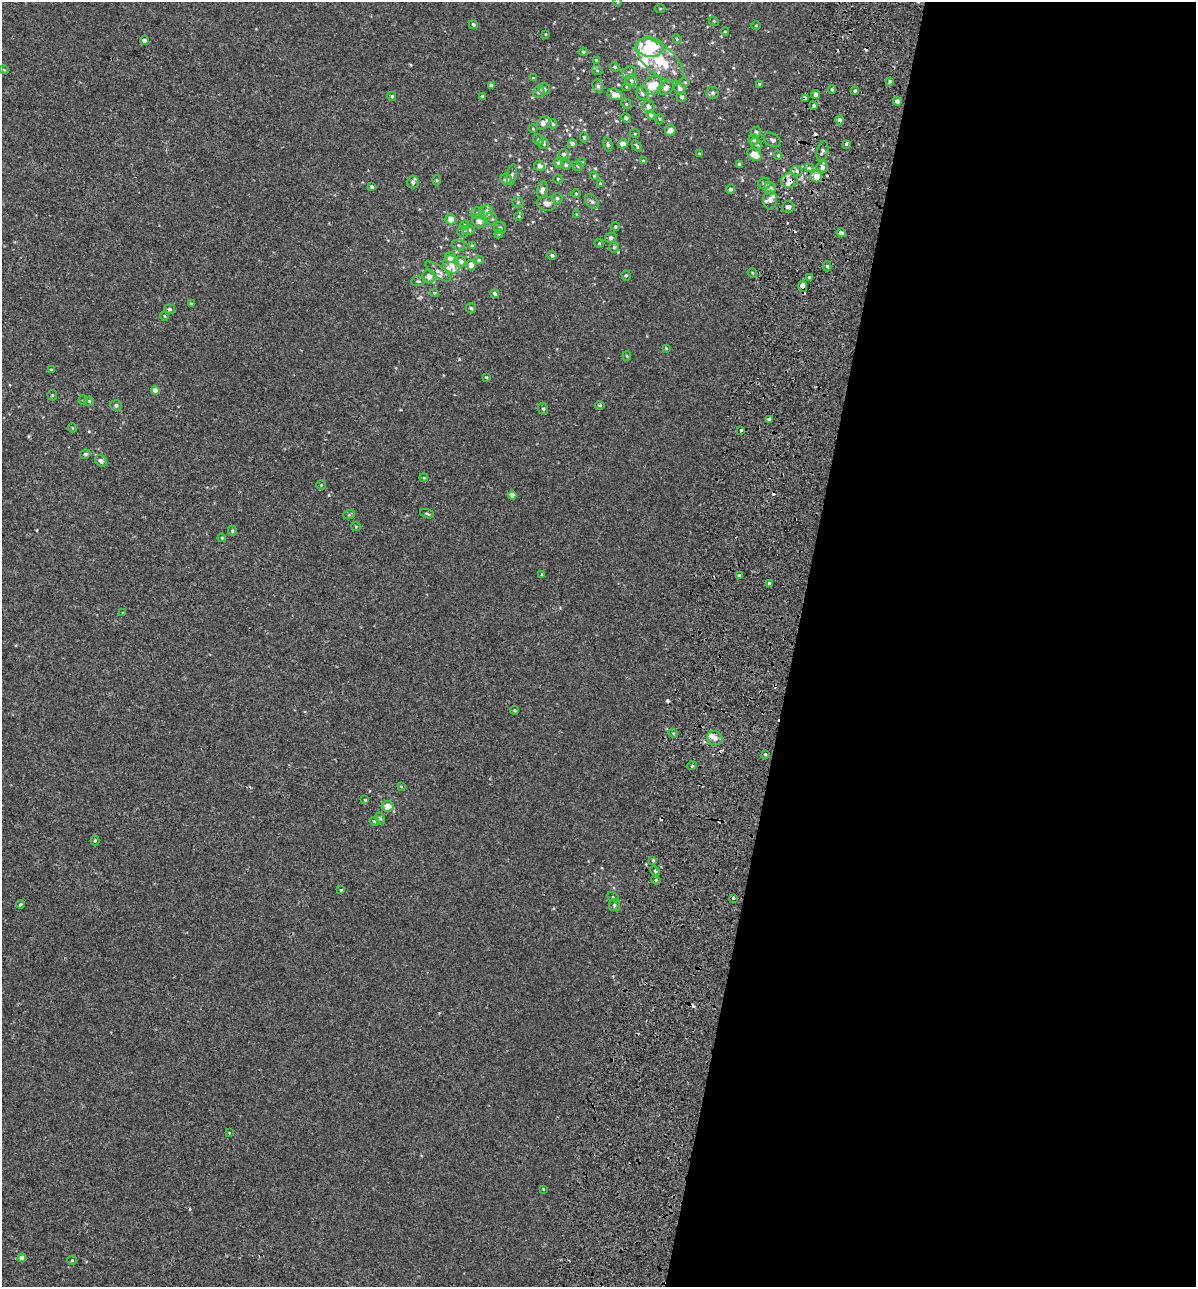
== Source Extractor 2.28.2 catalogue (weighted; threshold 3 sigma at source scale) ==
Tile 12 of 4 x 4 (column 4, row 3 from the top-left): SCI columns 3980-5173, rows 1443-2727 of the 5628 x 5448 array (HDU 1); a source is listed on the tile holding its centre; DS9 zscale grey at full resolution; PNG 1198 x 1289 px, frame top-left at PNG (2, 2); each listed source drawn as its Kron ellipse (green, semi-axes under 4 px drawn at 4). Shown black and unused: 34% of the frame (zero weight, under 2 of 3 exposures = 11% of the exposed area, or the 3 px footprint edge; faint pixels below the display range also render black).
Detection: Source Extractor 2.28.2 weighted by HDU 2 'WHT'; one run over the whole footprint, this tile lists its part. Background 3.74e-04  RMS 0.0032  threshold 0.0146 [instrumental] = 3 sigma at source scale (4.5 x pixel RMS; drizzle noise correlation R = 1.50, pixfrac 1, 0.0396/0.0396 arcsec/px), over >= 5 px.
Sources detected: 221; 13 cosmic-ray / hot-pixel residue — neither listed nor drawn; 17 inside a brighter listed object's ellipse — not listed separately; the other 191 listed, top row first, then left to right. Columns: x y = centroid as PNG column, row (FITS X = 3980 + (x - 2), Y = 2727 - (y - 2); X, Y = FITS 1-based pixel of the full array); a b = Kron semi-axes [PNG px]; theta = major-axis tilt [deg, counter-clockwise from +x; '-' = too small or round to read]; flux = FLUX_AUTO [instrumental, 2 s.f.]
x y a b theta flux
618 2 5 3 - 0.27
660 9 5 3 - 0.32
714 21 5 4 - 0.31
473 25 4 4 - 0.6
756 25 4 3 - 0.22
725 31 4 3 - 0.21
545 34 4 3 - 0.24
677 39 5 3 - 0.29
144 41 4 4 - 0.86
650 47 13 10 -10 14
583 52 4 3 - 0.47
596 60 4 3 - 0.27
660 60 29 14 -40 12
615 67 5 4 - 0.36
4 70 5 3 - 0.26
597 70 5 3 - 0.29
629 73 7 6 - 0.85
533 78 3 3 - 0.25
631 80 6 5 - 0.84
685 82 4 4 - 0.34
890 82 3 3 - 2.1
759 84 3 2 - 0.4
491 85 4 4 - 0.97
598 86 6 5 - 0.86
652 86 11 8 33 6.1
626 87 4 3 - 0.22
666 88 8 6 41 1.8
544 89 6 5 - 0.88
680 89 6 5 - 1.1
832 89 4 4 - 0.44
855 91 4 4 - 0.46
539 92 6 6 - 0.74
643 93 7 6 - 0.98
713 93 6 5 - 0.78
615 95 8 5 -16 2.5
816 95 4 4 - 1.6
392 96 4 4 - 0.47
483 96 4 3 - 0.4
682 97 5 4 - 0.6
805 98 3 3 - 3.5
897 101 4 4 - 1.3
626 104 5 4 - 0.44
648 106 6 6 - 1.5
813 106 3 3 - 2.5
651 115 5 4 - 0.79
626 118 5 4 - 0.73
659 119 5 3 - 0.33
840 120 4 3 - 3.5
543 123 8 5 49 1.5
553 124 5 4 - 0.48
533 128 4 3 - 0.27
670 130 5 5 - 1.7
756 132 5 5 - 0.93
635 134 5 3 - 0.25
584 137 5 4 - 0.43
539 140 6 5 - 0.73
754 140 5 5 - 0.78
772 140 9 6 -32 0.86
572 143 4 4 - 1.2
544 144 6 5 - 0.62
608 144 7 4 -76 0.64
623 144 5 4 - 1.8
756 144 7 5 -47 0.6
846 144 3 3 - 2.4
637 146 6 3 -55 0.41
822 151 10 5 77 0.99
564 154 5 5 - 0.65
700 154 3 3 - 0.47
754 155 8 5 -32 3.8
778 155 5 4 - 0.51
643 161 4 4 - 0.4
582 162 4 3 - 0.23
558 163 5 4 - 0.45
739 164 4 3 - 0.44
566 165 5 4 - 0.55
539 166 5 5 - 1.4
578 166 6 4 -18 0.5
822 167 5 5 - 1.4
809 168 5 4 - 0.53
797 171 6 5 - 0.75
512 175 10 5 79 0.78
594 176 4 3 - 0.32
816 176 6 5 - 3.3
506 179 6 5 - 1.5
558 179 5 4 - 0.35
437 180 5 3 - 0.33
789 181 8 7 - 1.9
413 182 6 6 - 1.1
600 183 4 3 - 0.26
764 184 6 6 - 0.91
372 187 4 4 - 0.85
770 188 6 6 - 1.8
730 189 5 4 - 0.68
542 190 8 5 74 1.3
576 194 4 3 - 0.24
557 198 5 5 - 0.64
770 200 9 7 90 1.4
518 202 6 5 - 0.45
592 202 8 6 -51 0.84
546 204 10 7 -7 1.7
788 207 6 5 - 0.94
478 213 7 5 -14 0.88
486 213 8 7 - 2.4
577 215 4 3 - 0.41
519 216 5 4 - 0.35
451 219 5 5 - 2.8
491 219 6 5 - 0.65
479 221 7 6 - 1.6
465 225 5 4 - 0.33
615 227 4 4 - 0.48
500 228 6 6 - 0.67
469 230 6 4 -2 0.63
463 232 6 6 - 0.79
841 233 4 4 - 1.1
499 234 4 4 - 0.33
611 238 6 5 - 0.79
599 243 4 4 - 0.36
459 245 6 5 - 0.59
472 246 4 4 - 0.5
614 247 5 5 - 0.57
552 255 4 4 - 0.53
450 257 5 5 - 1.9
479 260 4 4 - 0.45
461 261 5 5 - 1.3
451 264 9 7 -63 1.8
471 265 5 5 - 1.9
827 266 5 4 - 0.54
438 271 15 5 -36 1.4
752 273 5 4 - 0.37
626 275 5 4 - 0.46
429 276 7 6 - 2.3
809 277 3 3 - 1
418 281 7 5 6 0.5
803 287 5 3 - 21
434 293 4 4 - 0.4
495 294 4 4 - 0.66
191 304 4 3 - 0.31
471 308 5 5 - 0.48
169 309 5 5 - 0.57
165 316 5 3 - 0.3
666 348 4 3 - 0.26
627 356 5 4 - 0.33
52 370 4 3 - 0.41
486 377 4 3 - 0.29
155 390 4 4 - 1.6
52 395 5 5 - 0.38
83 400 5 4 - 0.41
89 401 5 4 - 0.39
116 405 6 5 - 0.79
600 405 4 3 - 0.38
543 409 6 5 - 0.54
769 419 4 3 - 4.1
73 428 4 3 - 0.22
740 431 4 3 - 7.3
85 454 5 4 - 0.57
101 461 6 5 - 1.1
424 478 4 3 - 0.27
321 485 5 4 - 0.29
512 495 4 4 - 1.7
427 514 7 3 -19 0.41
349 515 6 3 18 0.4
356 527 5 4 - 0.3
232 531 5 4 - 0.42
222 538 4 4 - 0.33
542 575 4 3 - 0.37
739 575 3 3 - 2
770 583 3 3 - 1.3
123 613 4 2 - 0.23
515 710 4 3 - 0.4
673 733 4 3 - 0.39
715 738 8 7 - 1.8
766 754 3 3 - 0.47
692 766 5 3 - 0.33
401 786 4 4 - 0.28
365 800 4 4 - 0.32
388 806 6 5 - 2.7
380 818 6 4 -61 0.54
374 821 5 4 - 0.51
95 840 5 4 - 0.44
653 860 3 3 - 0.4
655 871 5 3 - 0.37
656 880 4 3 - 0.34
341 890 3 3 - 1.4
613 897 6 3 -36 0.4
733 898 3 3 - 0.39
20 904 4 3 - 0.39
614 905 6 5 - 0.65
229 1132 4 2 - 0.2
544 1190 3 3 - 0.51
22 1258 4 4 - 1.5
72 1260 5 4 - 0.4
Overlapping masked pixels (flux is a lower limit): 6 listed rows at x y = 805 98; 840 120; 789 181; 803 287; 769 419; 740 431
Isophote crosses this tile's border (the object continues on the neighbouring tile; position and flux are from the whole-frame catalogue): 1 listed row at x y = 618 2